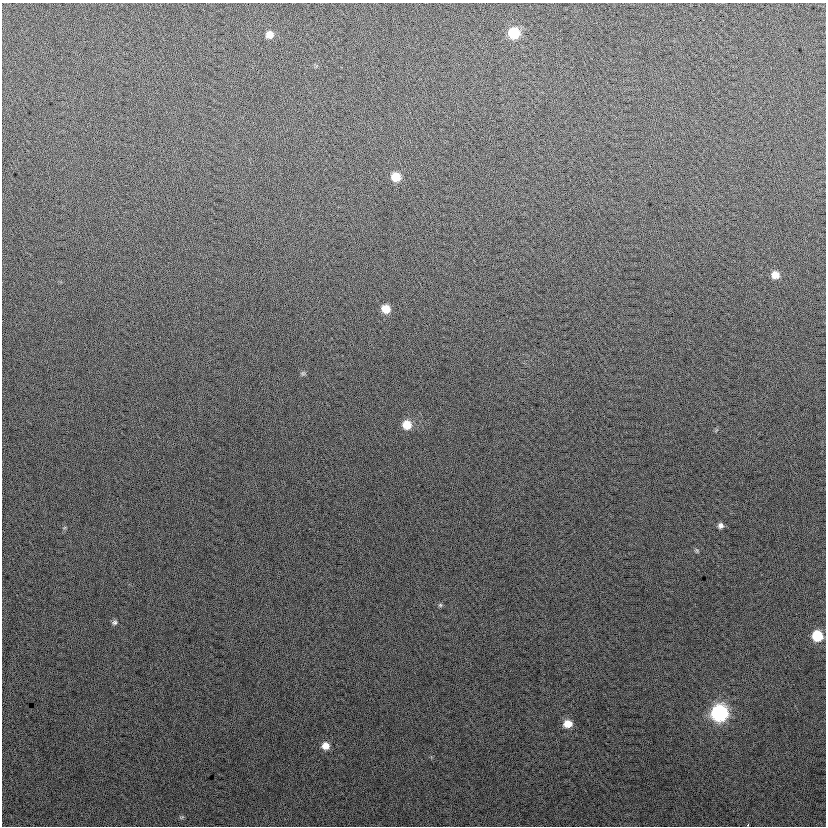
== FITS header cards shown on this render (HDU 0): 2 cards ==
NAXIS1  =                  824
NAXIS2  =                  824

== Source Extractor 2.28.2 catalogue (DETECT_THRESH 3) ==
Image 824 x 824 px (HDU 0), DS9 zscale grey, 1 PNG px = 1 image px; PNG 828 x 828 px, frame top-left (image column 1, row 824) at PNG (2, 3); no overlay
Background 16.2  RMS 14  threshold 40.8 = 3 sigma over >= 5 px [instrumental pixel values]
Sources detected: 17; all 17 listed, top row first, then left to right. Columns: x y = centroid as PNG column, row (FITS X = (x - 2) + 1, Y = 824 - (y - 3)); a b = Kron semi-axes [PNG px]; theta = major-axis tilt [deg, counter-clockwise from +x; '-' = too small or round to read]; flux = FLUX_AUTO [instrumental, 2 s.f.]
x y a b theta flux
514 33 8 8 - 42000
269 35 8 7 - 8900
396 177 8 7 - 18000
775 275 7 7 - 9100
386 309 8 7 - 14000
303 373 6 5 - 1600
407 425 9 8 - 16000
720 525 7 7 - 3300
697 550 7 5 -55 1400
440 605 6 6 - 1500
114 622 7 6 - 2300
817 636 8 8 - 37000
719 713 9 9 - 190000
568 724 8 7 - 13000
325 746 8 7 - 8700
182 817 7 5 11 1200
748 825 3 3 - 930
At the frame edge (FLAGS 8, measured only in part): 1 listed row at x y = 748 825